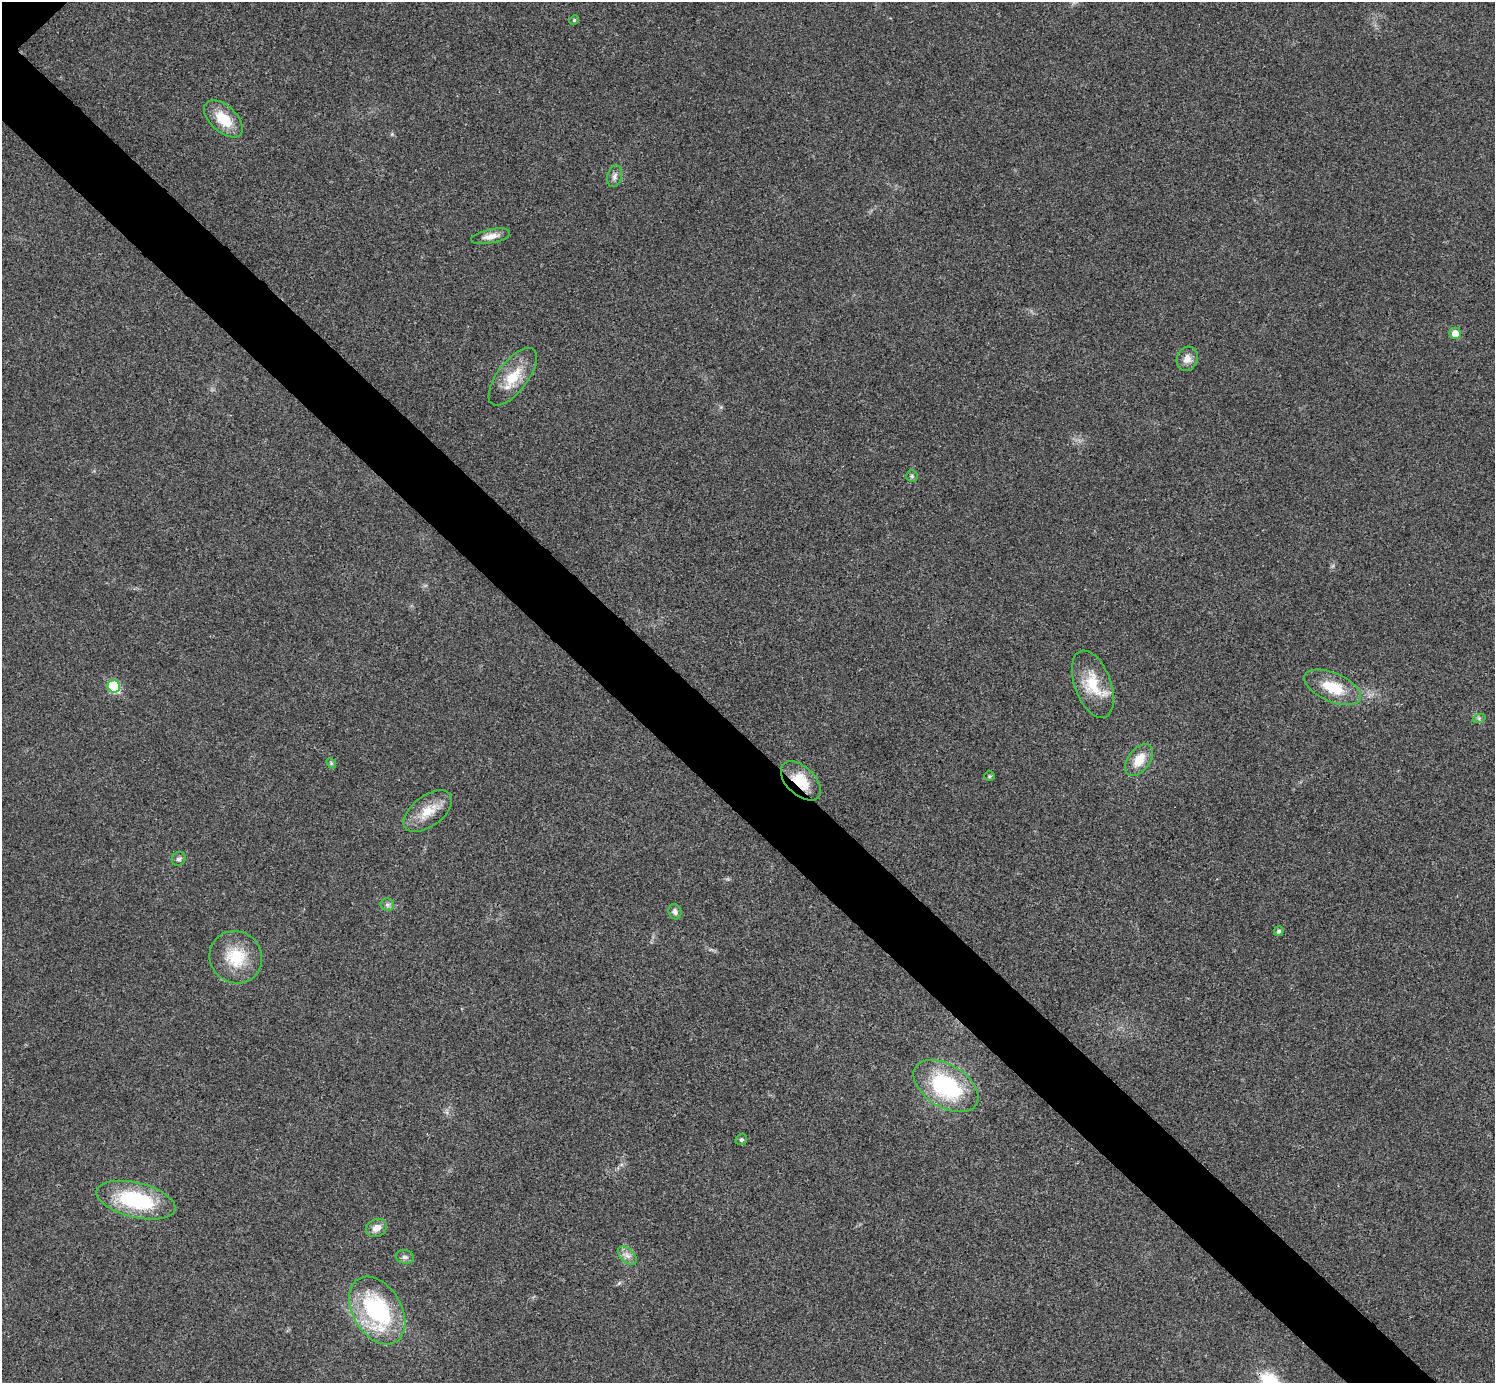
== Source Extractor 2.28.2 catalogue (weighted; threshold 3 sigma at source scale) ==
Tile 6 of 4 x 4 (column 2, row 2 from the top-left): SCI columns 1500-2992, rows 3063-4443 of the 5991 x 5991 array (HDU 1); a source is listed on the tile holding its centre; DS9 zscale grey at full resolution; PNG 1497 x 1385 px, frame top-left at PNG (2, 2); each listed source drawn as its Kron ellipse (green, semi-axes under 4 px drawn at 4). Shown black and unused: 6% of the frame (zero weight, under 3 of 4 exposures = <1% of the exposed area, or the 3 px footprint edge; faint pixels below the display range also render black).
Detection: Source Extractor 2.28.2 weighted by HDU 2 'WHT'; one run over the whole footprint, this tile lists its part. Background 0.0218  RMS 0.0053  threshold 0.0241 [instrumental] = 3 sigma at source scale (4.5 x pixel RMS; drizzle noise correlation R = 1.50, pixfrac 1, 0.05/0.05 arcsec/px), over >= 5 px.
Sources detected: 29; all 29 listed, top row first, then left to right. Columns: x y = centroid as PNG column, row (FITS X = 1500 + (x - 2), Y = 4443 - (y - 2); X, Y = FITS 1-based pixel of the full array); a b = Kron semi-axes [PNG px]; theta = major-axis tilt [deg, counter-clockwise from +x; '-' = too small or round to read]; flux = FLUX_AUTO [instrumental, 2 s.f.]
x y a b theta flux
574 20 5 4 - 0.61
223 119 23 13 -43 15
615 176 11 7 75 2.3
491 236 20 7 11 4.4
1455 333 6 5 - 5.8
1187 359 12 10 71 4.2
513 377 34 15 53 15
912 476 6 6 - 0.95
1093 684 35 18 -70 18
114 686 6 6 - 33
1333 687 30 14 -23 16
1479 718 7 4 18 1
1139 760 18 11 54 9
331 763 6 4 -48 0.76
989 776 5 4 - 0.69
801 781 24 14 -44 14
428 811 28 15 37 12
179 859 7 6 - 1.7
387 905 7 6 - 1.3
675 912 8 6 -71 2
1279 931 5 5 - 1.3
236 957 27 25 -43 20
946 1086 36 21 -32 52
741 1140 6 5 - 0.95
136 1200 40 17 -14 46
376 1228 11 8 26 4.3
627 1256 11 6 -44 2.9
405 1257 9 7 -9 1.9
377 1311 37 24 -59 63
Overlapping masked pixels (flux is a lower limit): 1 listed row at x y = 801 781